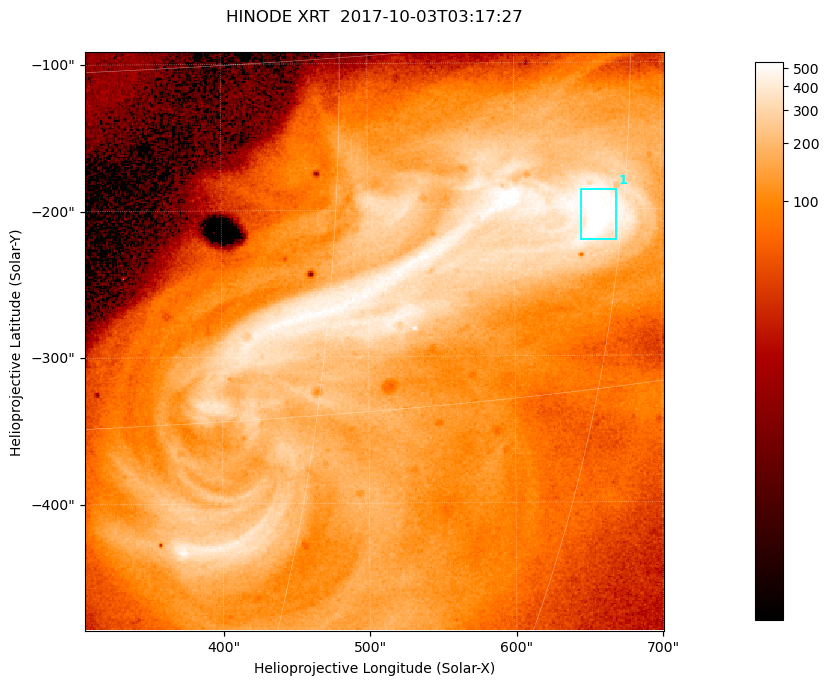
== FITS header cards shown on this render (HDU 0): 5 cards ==
TELESCOP= 'HINODE  '           /
INSTRUME= 'XRT     '           /
DATE_OBS= '2017-10-03T03:17:27.322' /
CTYPE1  = 'Solar-X '           /
CTYPE2  = 'Solar-Y '           /

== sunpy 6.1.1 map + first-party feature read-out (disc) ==
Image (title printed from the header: HINODE XRT  2017-10-03T03:17:27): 384 x 384 px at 1.03 arcsec/px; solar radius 958 arcsec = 932 px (partial field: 5.4% of the solar disc is inside the frame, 100% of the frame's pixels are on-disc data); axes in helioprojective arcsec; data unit not stated in the header (colour bar unlabelled)
Orientation: roll -0.357 deg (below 1 deg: not rotated)
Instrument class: DISC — disc imager (sunpy class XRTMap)
Bright regions (active regions / flare kernels): reference = the on-disc median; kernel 3 px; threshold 5 sigma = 430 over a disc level ~112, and >= 1.15x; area >= 147 px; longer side >= 5 px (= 5.1 arcsec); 1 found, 1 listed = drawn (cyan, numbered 1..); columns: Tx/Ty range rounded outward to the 5 arcsec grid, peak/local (2 s.f.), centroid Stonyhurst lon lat
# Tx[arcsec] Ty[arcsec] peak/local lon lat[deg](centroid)
1 645..670 -220..-185 5.6 +43 -7